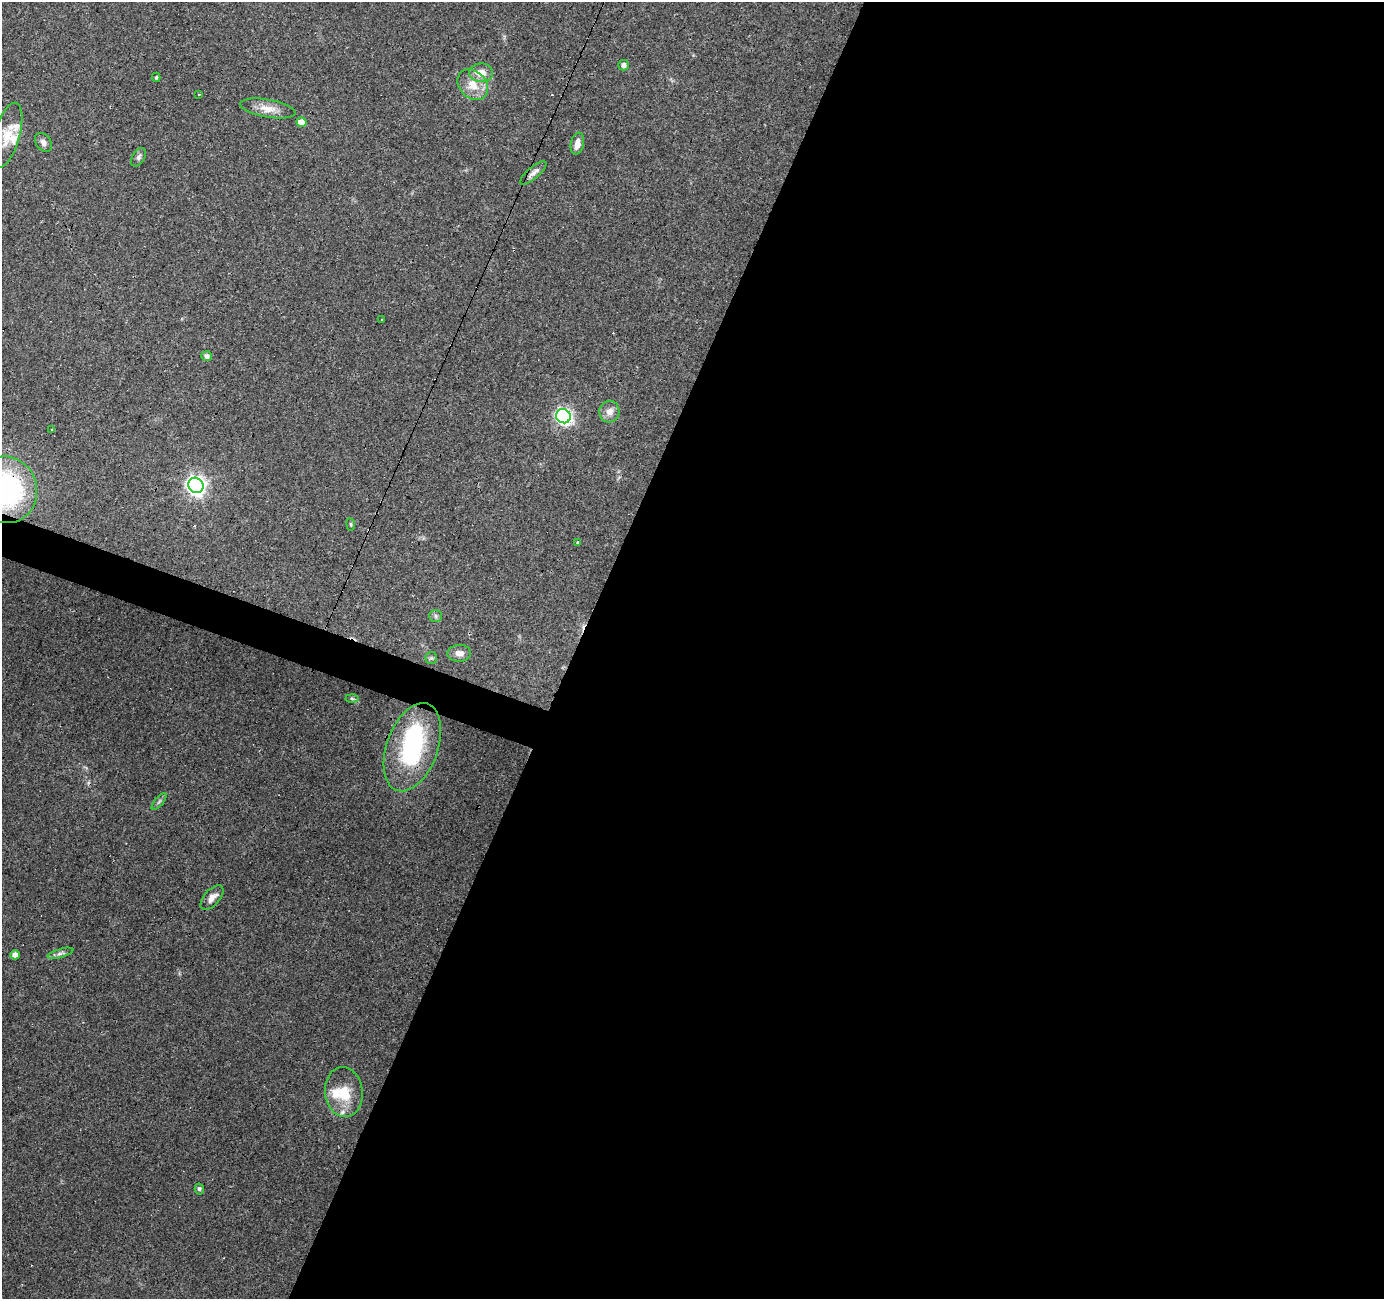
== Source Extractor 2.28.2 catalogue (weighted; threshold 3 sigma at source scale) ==
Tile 12 of 4 x 4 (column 4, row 3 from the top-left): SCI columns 4150-5531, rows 1570-2866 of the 5531 x 5667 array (HDU 1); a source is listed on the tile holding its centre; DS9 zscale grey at full resolution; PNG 1386 x 1301 px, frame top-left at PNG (2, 2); each listed source drawn as its Kron ellipse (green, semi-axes under 4 px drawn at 4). Shown black and unused: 60% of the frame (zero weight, under 3 of 4 exposures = <1% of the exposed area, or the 3 px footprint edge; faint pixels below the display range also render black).
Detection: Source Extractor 2.28.2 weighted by HDU 2 'WHT'; one run over the whole footprint, this tile lists its part. Background 0.109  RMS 0.006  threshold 0.0272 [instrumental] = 3 sigma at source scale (4.5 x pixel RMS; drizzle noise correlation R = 1.50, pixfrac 1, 0.0396/0.0396 arcsec/px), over >= 5 px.
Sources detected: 40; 1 inside a brighter object's white glare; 3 cosmic-ray / hot-pixel residue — neither listed nor drawn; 4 inside a brighter listed object's ellipse — not listed separately; the other 32 listed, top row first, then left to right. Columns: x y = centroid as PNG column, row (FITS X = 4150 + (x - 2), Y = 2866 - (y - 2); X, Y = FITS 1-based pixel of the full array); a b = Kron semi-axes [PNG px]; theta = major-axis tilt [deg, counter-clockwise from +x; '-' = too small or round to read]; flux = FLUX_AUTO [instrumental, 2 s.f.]
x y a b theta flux
624 65 5 5 - 2.1
481 73 12 9 -2 7.1
156 77 4 4 - 0.7
473 85 17 13 -45 10
199 95 3 3 - 2.6
268 108 28 9 -10 7.7
301 122 5 5 - 6.2
7 135 33 12 74 13
43 142 10 7 -54 2.8
577 144 11 6 78 4.5
138 157 10 6 59 1.8
533 173 16 6 41 2.8
381 320 2 2 - 0.5
207 356 5 5 - 2.6
609 412 11 10 - 4.4
563 416 7 7 - 170
52 429 4 2 - 0.64
196 485 8 7 - 280
6 490 33 31 -72 110
351 524 6 3 -81 0.65
578 542 3 3 - 2.5
436 616 6 6 - 1.4
459 653 11 8 3 4
431 658 6 6 - 1.2
352 699 6 4 -2 0.92
412 747 46 25 70 76
159 801 10 3 50 1.3
212 898 15 7 48 4.5
60 953 13 4 16 2.1
15 955 4 4 - 3.7
344 1092 25 19 -83 17
199 1189 5 4 - 1.3
Overlapping masked pixels (flux is a lower limit): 2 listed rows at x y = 533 173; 6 490
Isophote crosses this tile's border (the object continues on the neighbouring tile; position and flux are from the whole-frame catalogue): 1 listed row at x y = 6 490